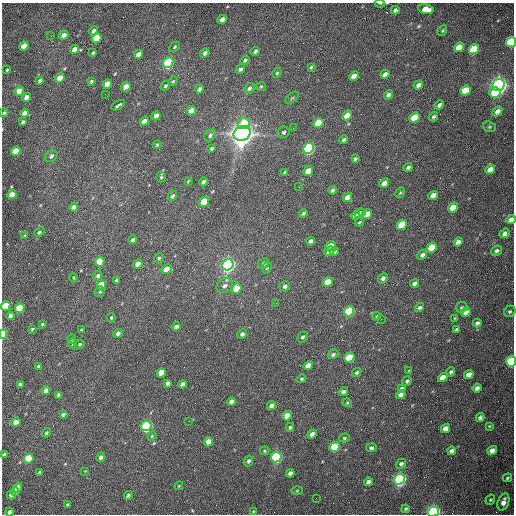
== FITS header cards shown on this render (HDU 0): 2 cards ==
NAXIS1  =                  512 /fastest changing axis
NAXIS2  =                  512 /next to fastest changing axis

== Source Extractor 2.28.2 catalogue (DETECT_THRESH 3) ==
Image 512 x 512 px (HDU 0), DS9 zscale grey, 1 PNG px = 1 image px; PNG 516 x 516 px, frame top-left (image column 1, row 512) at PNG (2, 3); each listed source drawn as its Kron ellipse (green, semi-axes under 4 px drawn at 4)
Background 1540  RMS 23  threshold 70.1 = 3 sigma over >= 5 px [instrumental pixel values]
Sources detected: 223; all 223 listed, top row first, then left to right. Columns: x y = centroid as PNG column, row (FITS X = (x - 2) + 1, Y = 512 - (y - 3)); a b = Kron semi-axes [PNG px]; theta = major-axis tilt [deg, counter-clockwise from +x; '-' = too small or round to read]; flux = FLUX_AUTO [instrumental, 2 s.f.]
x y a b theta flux
380 3 5 2 - 1.7e+03
426 9 8 5 -10 1.8e+04
395 10 4 3 - 3.6e+03
222 20 5 4 - 1.2e+04
93 31 5 4 - 4.1e+03
442 31 6 3 59 1.9e+03
63 35 5 4 - 8.3e+03
51 36 2 2 - 1.3e+03
96 38 5 4 - 6.3e+04
511 42 5 4 - 1.4e+05
24 46 5 4 - 3.1e+04
175 47 6 4 43 2.0e+03
459 47 5 4 - 3.3e+04
74 49 5 4 - 1.0e+04
474 49 5 4 - 9.6e+04
255 51 4 3 - 4.0e+03
93 53 3 3 - 2.5e+03
205 53 5 4 - 4.6e+03
138 54 5 4 - 9.9e+03
245 60 5 4 - 2.9e+03
168 63 5 4 - 2.6e+05
311 67 4 3 - 2.0e+03
240 69 5 4 - 3.4e+03
7 70 3 2 - 1.6e+03
277 73 5 4 - 1.9e+03
385 74 5 4 - 7.4e+03
354 76 5 4 - 1.5e+04
60 78 5 4 - 1.8e+04
40 80 4 3 - 2.8e+03
91 81 4 3 - 2.2e+03
173 81 5 4 - 1.9e+03
107 84 5 4 - 1.6e+04
418 85 5 4 - 6.5e+03
498 85 6 5 - 1.1e+06
165 86 5 4 - 2.6e+03
261 86 5 4 - 1.9e+03
126 87 5 4 - 2.0e+04
249 88 6 5 - 4.0e+03
199 89 4 3 - 3.7e+03
19 91 5 4 - 2.0e+04
465 91 5 4 - 5.5e+04
495 92 6 5 - 4.5e+04
105 94 2 2 - 8.2e+02
388 95 5 4 - 4.9e+03
26 97 4 4 - 9.0e+03
292 98 8 4 36 2.4e+03
118 105 7 2 29 3.2e+03
439 105 5 3 - 3.8e+03
191 111 5 4 - 2.6e+04
497 111 5 4 - 8.2e+03
4 113 4 3 - 2.3e+03
25 113 4 4 - 1.2e+04
156 116 5 4 - 9.6e+03
347 116 5 4 - 2.2e+04
434 117 5 3 - 3.2e+03
415 118 5 4 - 6.1e+04
144 121 5 4 - 1.4e+04
23 122 4 3 - 3.4e+03
244 123 6 5 - 5.5e+04
318 123 5 4 - 6.9e+04
489 127 7 5 -19 2.3e+03
293 128 2 2 - 7.1e+02
284 132 6 5 - 3.5e+03
242 133 8 7 - 2.1e+06
210 135 6 5 - 3.8e+03
344 140 4 3 - 3.8e+03
157 145 4 3 - 1.9e+03
308 148 6 5 - 3.5e+05
211 149 3 3 - 2.1e+03
16 151 5 4 - 4.4e+04
51 156 7 5 44 5.2e+03
355 159 4 3 - 2.8e+03
408 167 5 4 - 4.0e+03
490 170 5 4 - 2.1e+04
308 171 5 4 - 2.3e+04
285 172 4 2 - 1.8e+03
161 177 5 4 - 2.2e+03
188 181 4 2 - 1.3e+03
203 182 4 3 - 4.2e+03
384 183 5 4 - 1.3e+04
299 187 2 2 - 1.1e+03
332 190 4 3 - 3.0e+03
400 193 6 4 62 1.9e+03
12 195 5 4 - 2.4e+04
172 196 5 4 - 3.5e+03
433 196 5 4 - 1.8e+04
347 197 5 4 - 1.2e+04
204 202 5 4 - 3.5e+04
74 207 4 4 - 8.4e+03
453 208 5 4 - 2.7e+04
303 213 4 3 - 2.7e+03
360 213 5 4 - 6.4e+03
367 214 5 4 - 2.2e+04
355 215 5 3 - 4.5e+03
511 220 5 4 - 1.0e+04
359 222 4 3 - 1.4e+03
402 225 5 4 - 6.7e+04
39 232 6 4 44 2.7e+03
505 233 5 4 - 6.9e+03
25 235 4 3 - 1.5e+03
133 240 4 3 - 5.7e+03
311 241 4 4 - 5.9e+03
458 242 4 4 - 6.0e+03
331 246 5 4 - 2.7e+04
432 248 5 4 - 4.9e+04
329 251 5 4 - 1.3e+04
497 251 6 4 33 4.1e+03
334 252 4 3 - 4.6e+03
422 255 5 4 - 5.6e+03
159 258 5 4 - 3.0e+03
100 262 5 4 - 4.5e+04
264 263 5 5 - 4.4e+03
138 264 5 4 - 1.5e+04
228 265 6 5 - 7.0e+05
267 268 6 4 64 2.7e+03
166 269 5 4 - 1.4e+04
98 276 5 4 - 3.4e+03
74 278 4 3 - 1.4e+03
383 278 5 4 - 4.6e+03
116 280 3 3 - 2.1e+03
328 282 5 4 - 2.9e+04
415 283 4 4 - 5.5e+03
101 285 5 4 - 4.1e+04
225 286 8 7 - 6.2e+03
285 286 5 5 - 4.6e+03
236 288 5 4 - 3.7e+04
100 292 5 4 - 2.3e+03
276 303 3 2 - 1.2e+03
6 306 5 4 - 6.9e+04
461 307 6 5 - 2.4e+03
20 308 5 4 - 8.1e+04
419 308 5 4 - 3.2e+03
349 311 5 4 - 1.7e+05
510 311 6 5 - 2.7e+03
466 312 5 4 - 8.8e+03
10 316 4 3 - 6.2e+03
377 316 4 3 - 1.7e+03
111 318 5 3 - 2.3e+03
455 318 4 3 - 1.4e+03
381 319 2 2 - 9.3e+02
477 323 4 4 - 4.2e+03
42 324 3 3 - 1.7e+03
176 327 4 3 - 5.3e+03
32 329 3 3 - 1.8e+03
82 330 4 3 - 3.4e+03
456 330 4 3 - 2.5e+03
3 334 5 3 - 1.2e+05
118 334 5 4 - 6.2e+03
242 334 5 4 - 4.3e+03
303 337 6 5 - 3.7e+03
72 339 5 3 - 1.6e+03
73 343 5 4 - 2.5e+03
80 344 5 4 - 2.0e+03
333 354 5 4 - 3.1e+03
349 358 5 4 - 6.8e+04
511 361 5 5 - 1.5e+05
39 366 4 3 - 4.1e+03
308 366 5 4 - 1.6e+04
409 370 4 2 - 1.1e+03
357 372 5 4 - 2.9e+03
451 372 5 4 - 3.2e+03
161 373 5 4 - 3.4e+04
469 375 5 4 - 1.1e+04
443 378 5 4 - 2.0e+04
301 379 5 4 - 2.2e+03
407 381 5 4 - 3.2e+03
167 383 4 3 - 4.3e+03
20 384 4 3 - 5.1e+03
183 384 4 4 - 6.4e+03
402 388 4 4 - 2.7e+03
477 388 4 4 - 4.9e+03
46 390 4 4 - 7.1e+03
343 392 5 4 - 6.7e+03
59 395 4 4 - 6.2e+03
401 395 5 4 - 6.6e+03
231 402 4 4 - 5.2e+03
347 403 4 4 - 1.9e+03
271 406 5 4 - 7.5e+03
63 414 4 3 - 4.6e+03
287 416 5 4 - 3.1e+04
480 417 4 4 - 3.6e+03
189 421 2 2 - 7.2e+02
16 422 5 4 - 1.4e+04
146 426 5 5 - 3.5e+05
489 426 3 3 - 1.4e+03
290 427 4 3 - 2.2e+03
445 428 5 4 - 1.2e+04
46 433 4 3 - 1.9e+03
312 434 5 4 - 1.1e+04
152 436 5 4 - 1.8e+03
344 438 5 4 - 2.4e+03
209 442 5 4 - 2.2e+04
335 447 5 5 - 1.1e+05
371 448 5 4 - 2.7e+03
492 450 5 4 - 1.0e+04
265 451 5 4 - 1.6e+03
451 451 4 4 - 5.5e+03
4 454 3 3 - 2.2e+03
101 457 5 4 - 5.7e+03
276 457 5 5 - 4.2e+05
29 459 5 4 - 5.0e+04
248 461 5 4 - 3.7e+03
401 464 5 4 - 3.8e+03
85 471 3 3 - 9.2e+02
39 472 4 3 - 1.8e+03
290 473 4 4 - 6.0e+03
507 478 5 3 - 2.2e+03
399 479 5 5 - 5.7e+05
368 482 4 4 - 4.6e+03
179 486 4 3 - 1.3e+03
18 488 5 4 - 1.7e+04
297 490 5 4 - 1.6e+03
15 492 4 4 - 1.4e+04
11 495 4 4 - 9.0e+03
128 495 4 3 - 3.2e+03
316 498 2 2 - 3.4e+03
490 500 5 4 - 2.1e+03
503 502 9 5 70 1.0e+04
67 505 4 3 - 2.8e+03
406 509 4 3 - 2.0e+03
253 511 4 4 - 1.4e+03
10 512 4 3 - 5.6e+03
433 512 5 5 - 6.3e+05
At the frame edge (FLAGS 8, measured only in part): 9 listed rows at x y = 380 3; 511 42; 511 220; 6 306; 3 334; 511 361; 4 454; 10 512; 433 512